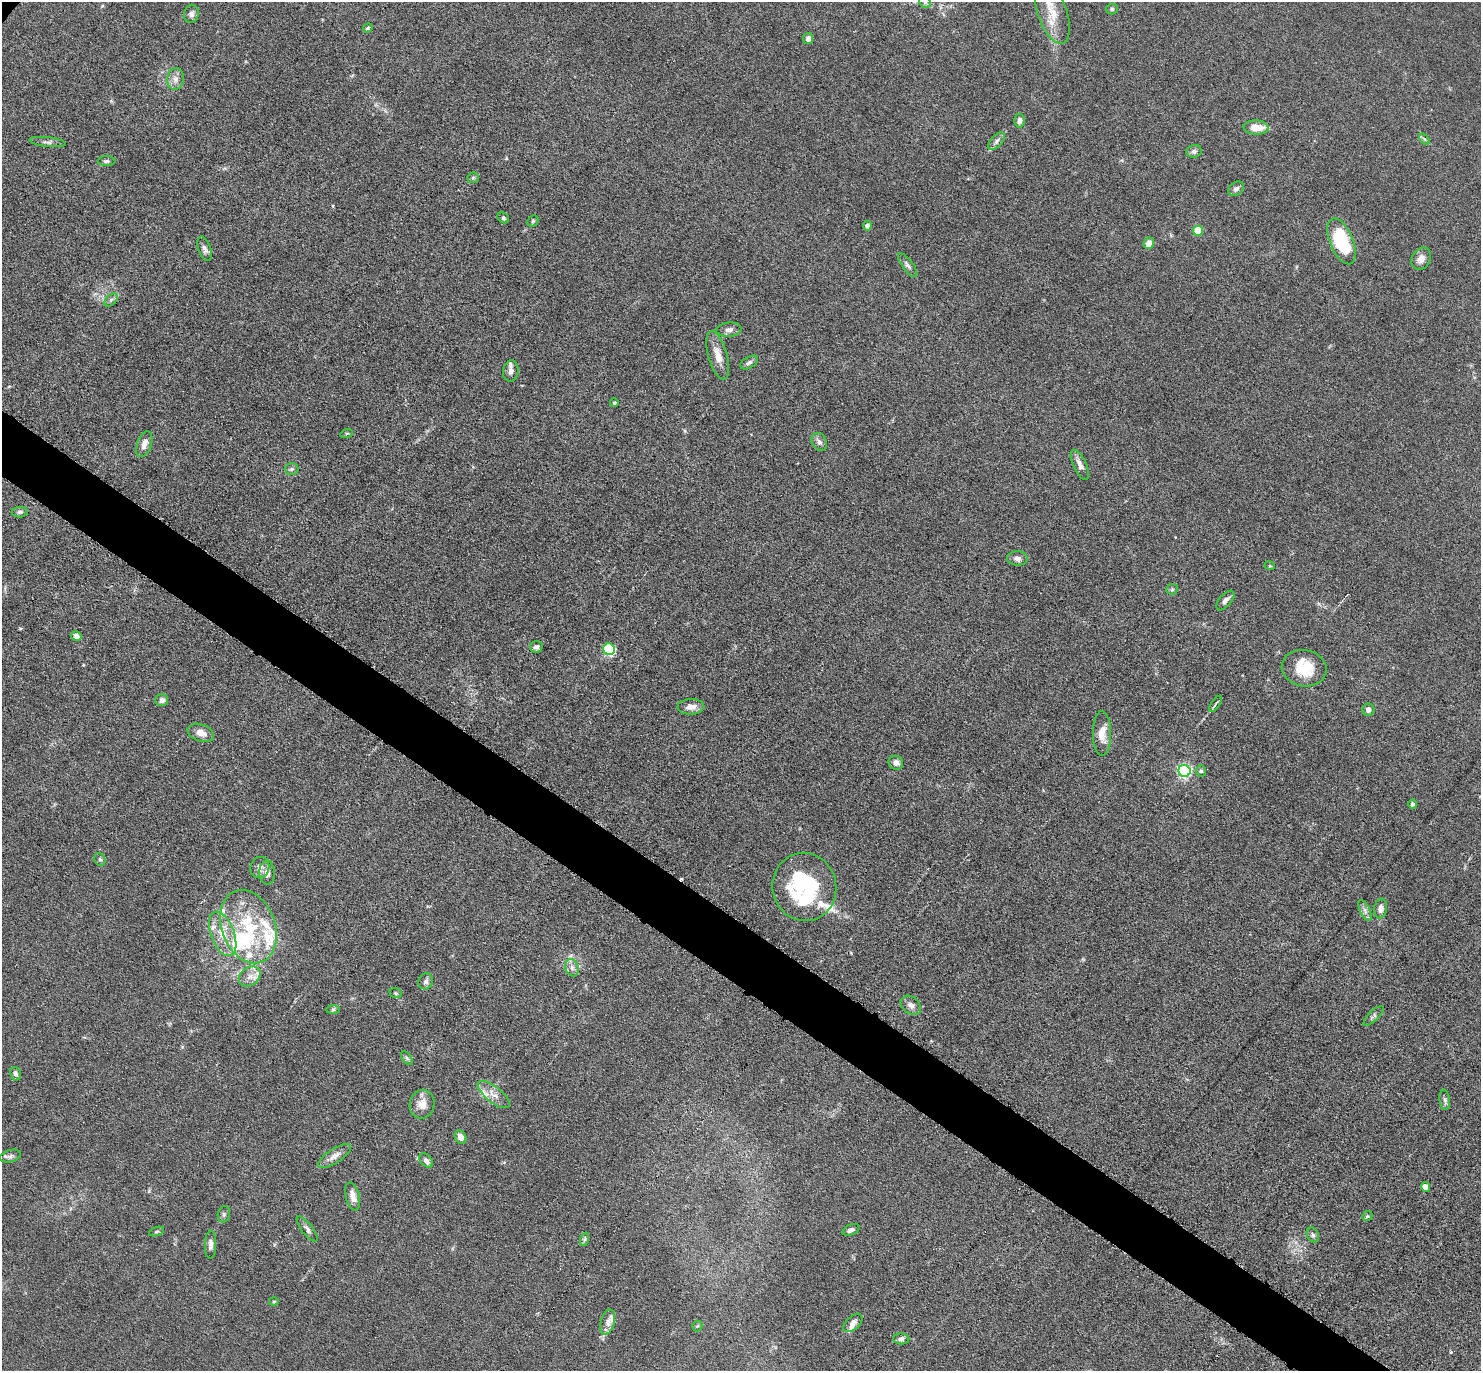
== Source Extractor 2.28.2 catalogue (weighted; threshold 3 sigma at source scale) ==
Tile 6 of 4 x 4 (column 2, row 2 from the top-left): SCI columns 1523-3001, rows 3187-4555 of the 6088 x 6079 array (HDU 1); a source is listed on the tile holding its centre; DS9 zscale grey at full resolution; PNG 1483 x 1373 px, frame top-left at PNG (2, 2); each listed source drawn as its Kron ellipse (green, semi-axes under 4 px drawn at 4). Shown black and unused: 4% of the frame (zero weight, under 3 of 6 exposures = <1% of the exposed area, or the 3 px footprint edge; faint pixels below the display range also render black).
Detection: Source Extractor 2.28.2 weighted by HDU 2 'WHT'; one run over the whole footprint, this tile lists its part. Background 0.0331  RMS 0.0038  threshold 0.0154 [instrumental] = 3 sigma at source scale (4.09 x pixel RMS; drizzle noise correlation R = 1.36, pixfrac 0.8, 0.05/0.05 arcsec/px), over >= 5 px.
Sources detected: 111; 1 inside a brighter object's white glare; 2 cosmic-ray / hot-pixel residue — neither listed nor drawn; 14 inside a brighter listed object's ellipse — not listed separately; the other 94 listed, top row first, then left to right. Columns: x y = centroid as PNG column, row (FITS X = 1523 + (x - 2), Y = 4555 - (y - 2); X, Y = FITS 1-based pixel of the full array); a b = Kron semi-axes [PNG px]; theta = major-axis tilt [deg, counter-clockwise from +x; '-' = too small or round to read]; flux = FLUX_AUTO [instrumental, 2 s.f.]
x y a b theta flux
925 2 6 5 - 0.65
1112 9 6 5 - 0.64
1053 13 32 14 -71 7.8
191 14 9 7 80 1.3
368 28 5 4 - 0.51
808 39 6 5 - 1.3
175 79 11 8 82 2.1
1020 120 7 5 90 1.4
1256 128 12 7 -4 4.8
1424 139 6 3 -53 0.41
996 141 10 5 49 1.2
47 142 18 4 -6 1.3
1194 151 7 6 - 1
107 161 9 5 1 0.79
473 178 6 5 - 0.52
1236 189 8 6 38 1.1
503 218 6 5 - 0.6
533 221 6 5 - 0.5
867 226 4 4 - 1.6
1198 231 5 5 - 14
1342 241 24 11 -68 25
1149 243 5 5 - 2.9
205 249 13 6 -71 1.4
1421 259 11 9 59 2.4
908 265 14 5 -53 1.3
111 300 8 5 46 0.81
729 330 12 7 6 1.6
718 355 25 9 -74 4.2
749 363 10 5 32 0.96
511 371 11 7 83 1.9
614 403 4 4 - 0.54
347 433 6 4 17 0.46
819 442 9 7 -58 1.3
144 444 13 7 71 2.6
1080 465 16 6 -65 2.1
292 469 7 5 1 0.79
20 512 8 5 2 0.93
1017 558 10 7 -1 1.6
1270 566 5 3 - 0.31
1172 589 6 5 - 0.6
1225 601 12 6 49 1.6
76 636 5 5 - 1.7
536 647 6 5 - 0.96
609 649 6 5 - 32
1304 668 22 18 -10 10
162 700 6 6 - 1.6
1216 704 9 3 55 0.84
691 707 13 7 2 2.4
1368 710 6 6 - 1.6
201 733 14 8 -20 3
1102 734 22 9 -90 4.6
896 763 7 6 - 1.8
1184 771 6 6 - 68
1201 771 6 5 - 0.57
1413 804 4 4 - 0.83
100 859 7 5 -67 0.62
260 868 11 9 75 1.7
267 873 12 7 -87 2.3
804 887 34 32 -78 38
1381 909 10 6 80 2
1365 910 11 5 -64 1.4
248 927 38 26 -70 25
223 934 23 11 -70 7.2
572 968 9 6 -74 1.4
250 977 12 9 37 2.8
426 981 8 7 - 1.3
396 993 6 5 - 0.51
911 1005 11 8 -39 1.7
333 1009 7 4 1 0.54
1374 1016 13 5 43 0.95
407 1058 8 4 -53 0.63
15 1074 7 5 -75 1.2
494 1094 19 7 -39 3.1
1445 1100 10 5 -82 0.92
422 1104 14 12 79 3.8
460 1137 7 5 -58 2.6
10 1156 10 6 15 1.2
334 1156 19 7 33 2.5
426 1161 8 5 -48 1.4
1425 1187 5 4 - 3.2
353 1196 14 7 -76 2.7
224 1214 8 6 78 0.73
1367 1216 5 4 - 0.51
307 1229 15 5 -52 1.4
851 1230 9 5 22 1.1
157 1232 8 3 19 0.53
1313 1235 8 6 -63 0.84
585 1239 7 4 71 0.65
210 1245 14 5 88 1.5
274 1301 5 3 - 0.35
608 1322 13 7 75 2.2
853 1323 11 6 43 1.8
697 1326 5 5 - 0.46
901 1339 8 5 -1 0.97
Isophote crosses this tile's border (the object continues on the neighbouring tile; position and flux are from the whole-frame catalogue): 1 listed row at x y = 925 2